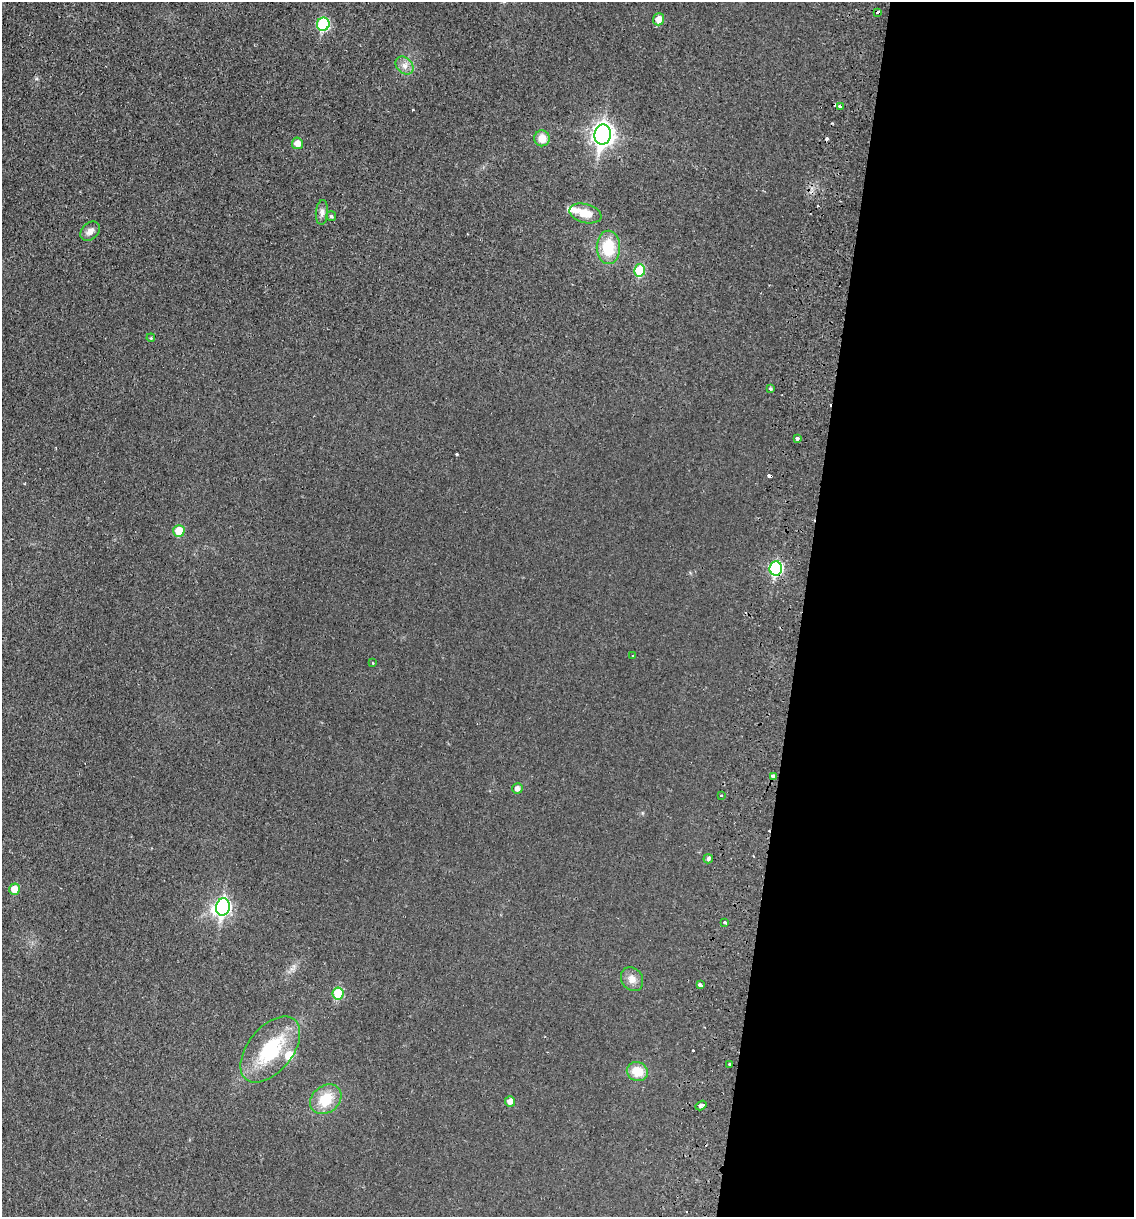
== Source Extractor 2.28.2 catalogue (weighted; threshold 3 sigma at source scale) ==
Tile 12 of 4 x 4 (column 4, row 3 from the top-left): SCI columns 3694-4825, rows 1229-2443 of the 5004 x 4890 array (HDU 1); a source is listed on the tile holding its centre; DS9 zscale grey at full resolution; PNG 1136 x 1219 px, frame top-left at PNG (2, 2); each listed source drawn as its Kron ellipse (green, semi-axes under 4 px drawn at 4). Shown black and unused: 29% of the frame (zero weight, under 2 of 3 exposures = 3% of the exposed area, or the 3 px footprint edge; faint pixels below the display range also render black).
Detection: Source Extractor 2.28.2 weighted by HDU 2 'WHT'; one run over the whole footprint, this tile lists its part. Background 0.0214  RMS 0.0047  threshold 0.0212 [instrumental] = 3 sigma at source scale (4.5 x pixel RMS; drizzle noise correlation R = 1.50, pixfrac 1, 0.05/0.05 arcsec/px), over >= 5 px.
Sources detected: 47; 1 inside a brighter object's white glare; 7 cosmic-ray / hot-pixel residue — neither listed nor drawn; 2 inside a brighter listed object's ellipse — not listed separately; the other 37 listed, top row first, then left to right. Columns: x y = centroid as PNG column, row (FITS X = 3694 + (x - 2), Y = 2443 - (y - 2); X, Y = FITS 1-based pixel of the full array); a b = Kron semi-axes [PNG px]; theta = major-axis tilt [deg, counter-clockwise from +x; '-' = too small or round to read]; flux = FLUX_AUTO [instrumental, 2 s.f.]
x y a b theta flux
878 12 4 3 - 5.6
659 19 6 5 - 4
323 24 7 6 - 31
404 66 10 7 -44 2.7
840 107 3 3 - 2.2
603 134 10 8 81 250
542 138 8 8 - 5.3
297 143 6 5 - 4
322 212 12 6 86 1.9
585 213 16 9 -15 7
331 216 5 5 - 0.74
90 231 11 8 44 2.8
608 247 16 11 -90 15
640 270 6 5 - 19
151 338 4 3 - 0.47
770 388 4 4 - 0.7
797 438 3 3 - 6.9
179 531 6 5 - 9.5
776 568 7 6 - 49
633 656 3 3 - 1.1
372 663 3 2 - 0.42
773 776 4 3 - 3.7
517 789 5 5 - 1.8
721 796 3 2 - 1
708 859 5 4 - 1
14 889 5 5 - 6.3
223 907 8 7 - 98
725 922 3 3 - 2.1
632 979 12 10 -55 3.7
700 985 4 3 - 3.8
338 993 6 5 - 15
270 1049 38 22 51 28
730 1064 3 3 - 1.3
637 1071 11 9 -22 8.8
326 1099 17 13 39 12
510 1101 5 5 - 2.8
701 1105 6 4 32 2.5
Overlapping masked pixels (flux is a lower limit): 2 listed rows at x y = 878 12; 776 568